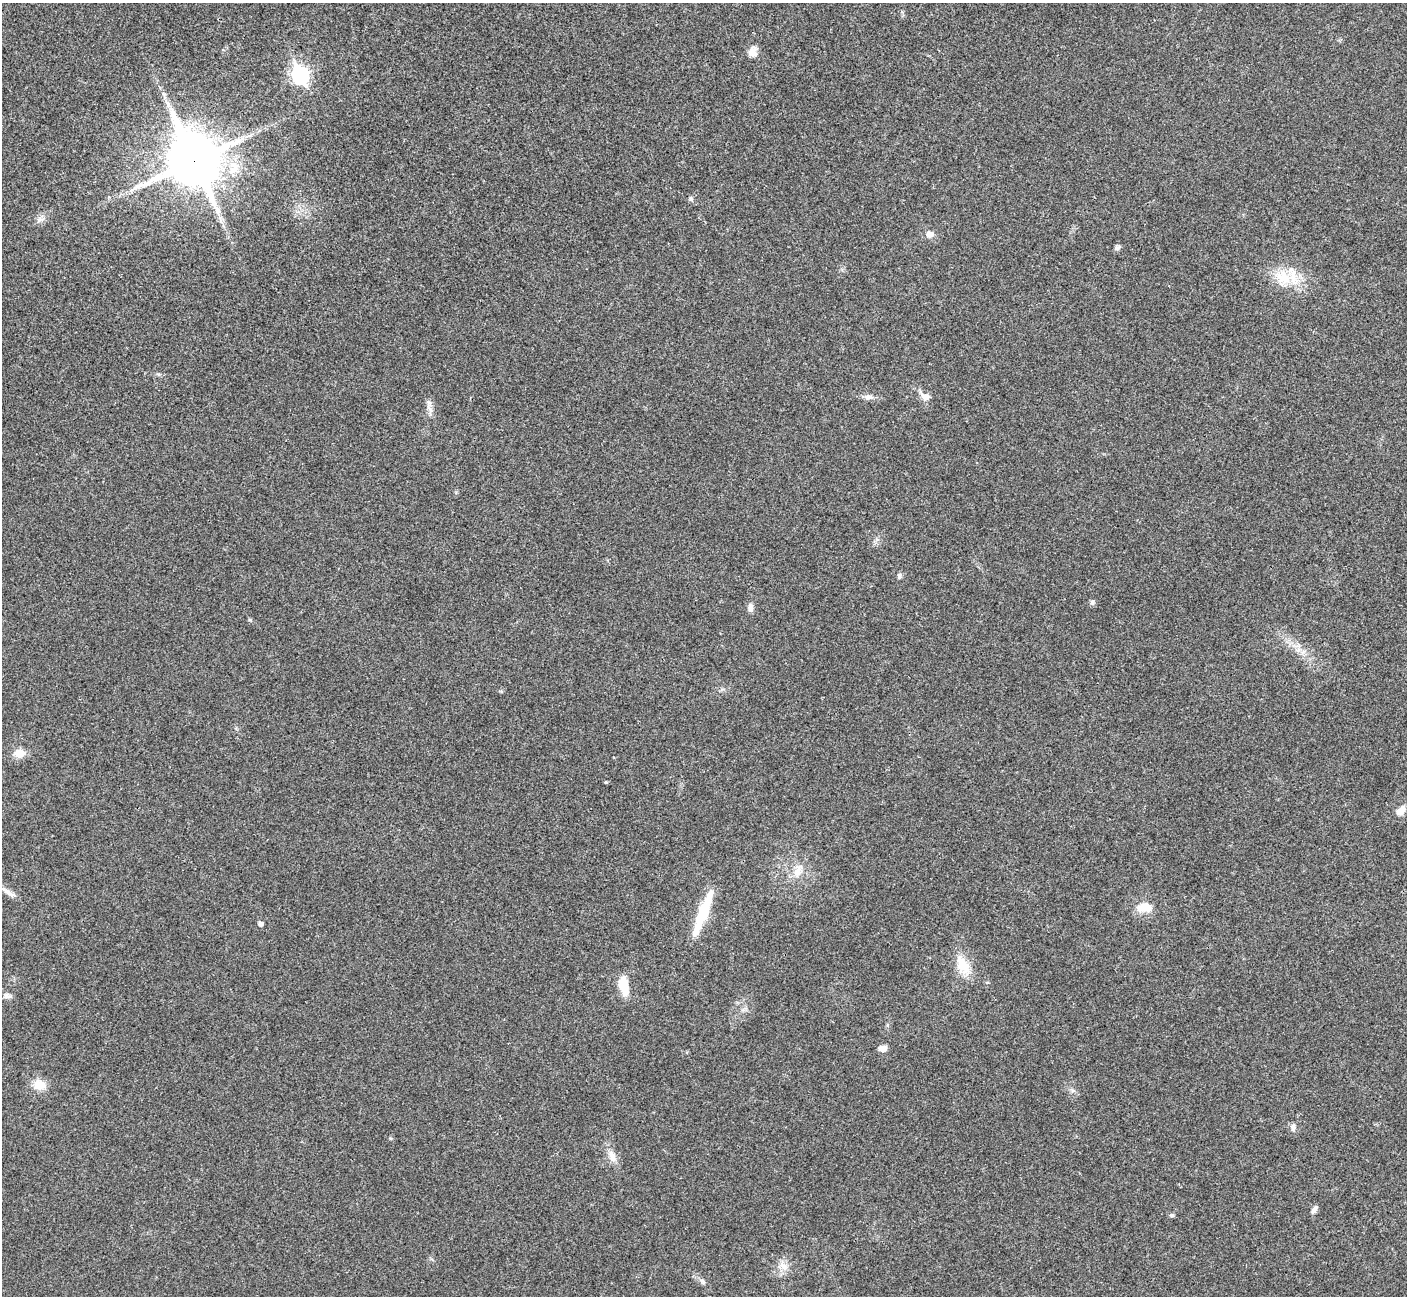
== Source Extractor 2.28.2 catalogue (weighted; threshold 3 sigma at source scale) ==
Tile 10 of 4 x 4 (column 2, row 3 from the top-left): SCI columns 1409-2813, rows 1450-2743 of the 5629 x 5618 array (HDU 1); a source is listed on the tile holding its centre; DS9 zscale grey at full resolution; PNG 1409 x 1298 px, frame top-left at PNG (2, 3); no overlay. Shown black and unused: <1% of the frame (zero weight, under 3 of 4 exposures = <1% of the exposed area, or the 3 px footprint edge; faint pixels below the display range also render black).
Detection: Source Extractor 2.28.2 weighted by HDU 2 'WHT'; one run over the whole footprint, this tile lists its part. Background 0.0224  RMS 0.004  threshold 0.018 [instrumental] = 3 sigma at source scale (4.5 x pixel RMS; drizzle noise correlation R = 1.50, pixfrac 1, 0.05/0.05 arcsec/px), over >= 5 px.
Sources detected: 32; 2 inside a brighter listed object's ellipse — not listed separately; the other 30 listed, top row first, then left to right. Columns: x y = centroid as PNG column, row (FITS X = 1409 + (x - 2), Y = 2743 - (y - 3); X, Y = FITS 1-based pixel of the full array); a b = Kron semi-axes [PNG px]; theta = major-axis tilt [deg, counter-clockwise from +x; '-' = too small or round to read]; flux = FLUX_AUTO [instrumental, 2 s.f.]
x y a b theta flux
753 52 14 10 73 2.7
300 75 9 7 -65 100
193 160 19 17 -63 1800
691 199 6 6 - 0.74
930 234 10 8 17 2.3
1117 248 8 6 15 1
1283 278 24 18 -36 11
927 396 9 9 - 2
868 397 11 6 -2 1.8
899 576 8 5 81 0.8
1092 602 6 6 - 0.83
750 608 11 6 -87 1.6
20 753 11 9 -2 4.8
1401 811 13 8 48 3.4
797 871 15 10 67 4
7 892 19 6 -35 2.5
1144 907 20 11 1 5.9
703 914 34 13 68 15
260 924 5 5 - 1.2
963 965 27 15 -62 8.8
624 985 23 10 -81 7.6
7 996 9 7 -2 1.3
883 1048 8 6 8 2.7
39 1085 13 11 0 5.7
1293 1127 11 5 85 1.2
612 1156 16 9 -71 3.4
1314 1210 10 5 58 1.4
1172 1215 6 5 - 0.67
783 1266 14 8 -44 2.8
703 1281 9 5 -53 0.99
Overlapping masked pixels (flux is a lower limit): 1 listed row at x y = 193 160
Isophote crosses this tile's border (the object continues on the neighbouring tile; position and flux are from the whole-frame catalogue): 1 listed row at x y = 7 892
Unlisted compact peaks at least as high as the median listed source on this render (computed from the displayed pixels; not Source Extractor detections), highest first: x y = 250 620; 606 782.